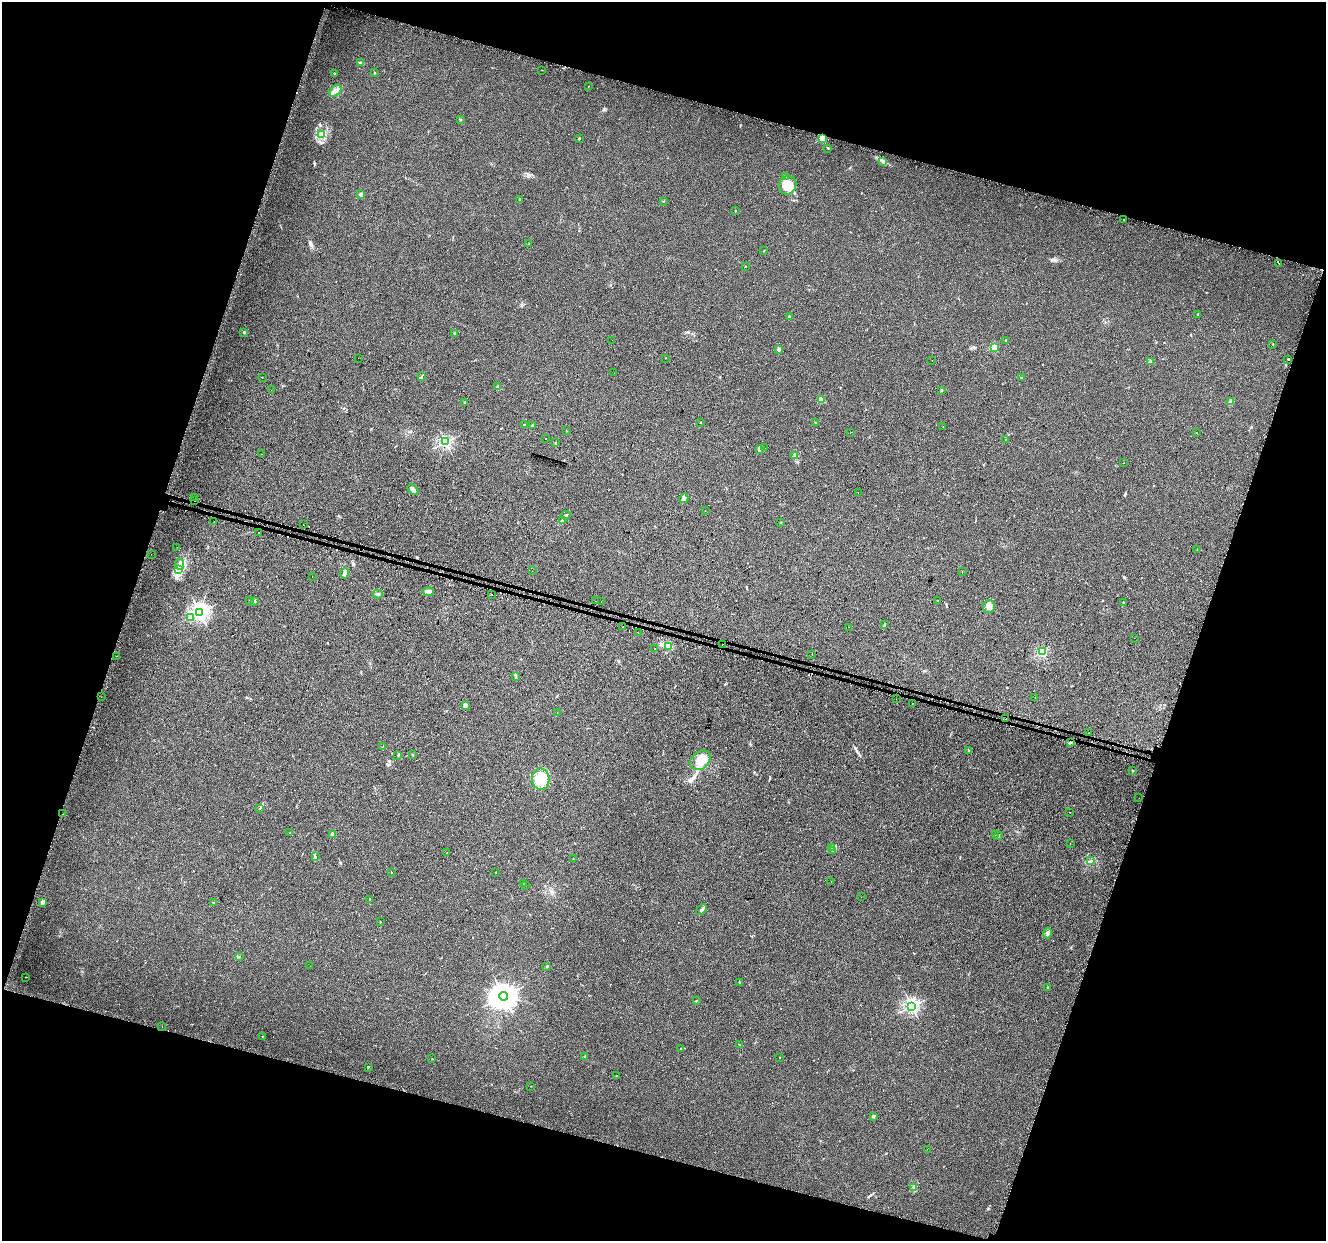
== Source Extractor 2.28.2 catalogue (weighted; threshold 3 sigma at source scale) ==
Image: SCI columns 38-5330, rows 333-5287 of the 5424 x 5592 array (HDU 1 of 3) = the unmasked area's bounding box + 8 px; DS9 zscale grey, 4 x 4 block average (1 PNG px = mean of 4 x 4 image px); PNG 1328 x 1243 px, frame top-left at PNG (2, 2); each listed source drawn as its Kron ellipse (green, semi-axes under 4 px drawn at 4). Shown black and unused: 36% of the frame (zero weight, under 2 of 3 exposures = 3% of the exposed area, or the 3 px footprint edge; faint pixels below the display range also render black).
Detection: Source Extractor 2.28.2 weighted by HDU 2 'WHT'. Background 0.0309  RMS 0.0073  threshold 0.0328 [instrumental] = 3 sigma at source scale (4.5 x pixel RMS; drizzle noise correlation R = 1.50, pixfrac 1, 0.0396/0.0396 arcsec/px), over >= 5 px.
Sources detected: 204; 1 inside a brighter object's white glare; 27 cosmic-ray / hot-pixel residue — neither listed nor drawn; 1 coinciding with a brighter row at this scale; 1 inside a brighter listed object's ellipse — not listed separately; the other 174 listed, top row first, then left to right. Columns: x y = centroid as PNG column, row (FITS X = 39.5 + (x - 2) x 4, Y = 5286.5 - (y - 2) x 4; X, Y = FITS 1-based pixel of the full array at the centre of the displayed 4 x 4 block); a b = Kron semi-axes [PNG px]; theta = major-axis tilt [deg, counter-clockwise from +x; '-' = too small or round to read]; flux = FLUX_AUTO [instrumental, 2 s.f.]
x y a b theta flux
361 63 3 2 - 7.2
541 70 2 2 - 2.6
374 72 2 2 - 2.8
334 73 2 2 - 3.8
588 86 2 2 - 0.99
335 91 7 4 45 20
460 119 2 2 - 3.1
321 135 4 3 - 11
822 138 2 2 - 230
579 139 2 2 - 1.4
828 148 2 2 - 2.5
883 161 4 2 - 6.3
786 176 4 2 - 4.5
788 185 9 8 - 47
361 194 3 2 - 4.6
520 199 2 2 - 1.6
663 201 2 2 - 1.7
735 211 2 2 - 1.7
1124 220 2 2 - 3.6
529 243 2 2 - 1.2
764 251 2 2 - 1.2
1279 263 2 2 - 8.1
745 267 2 2 - 1.1
1198 314 2 2 - 1.9
789 317 2 2 - 4.1
244 332 2 2 - 2.9
454 333 2 2 - 3.2
612 340 2 2 - 0.67
1006 341 2 2 - 1.9
1273 344 2 2 - 1.9
994 347 2 2 - 110
779 349 2 2 - 28
358 358 2 2 - 2.9
665 358 2 2 - 2.1
1288 359 2 2 - 8
932 360 2 2 - 2.8
1150 362 2 2 - 25
614 373 2 2 - 1.9
262 377 2 2 - 4.1
421 377 4 2 - 5.9
1021 378 2 2 - 2.8
498 387 2 2 - 2.9
271 390 2 2 - 0.75
941 390 2 2 - 13
821 400 3 3 - 16
1231 401 3 3 - 16
465 402 2 2 - 1.9
701 422 2 2 - 1.1
815 423 2 2 - 1.4
524 425 2 2 - 5.9
532 425 2 2 - 15
943 427 2 2 - 1.1
566 430 2 2 - 1.3
850 432 2 2 - 0.99
1196 433 2 2 - 0.85
545 439 2 2 - 12
1005 439 2 2 - 1
445 442 2 2 - 680
555 443 2 2 - 1.9
765 448 2 2 - 0.62
760 449 2 2 - 1.9
261 454 2 2 - 2.8
795 455 2 2 - 3.2
1124 463 2 2 - 1.1
413 490 6 3 -44 10
858 493 2 2 - 2.4
195 497 2 2 - 2
684 498 5 3 - 8.8
195 500 2 2 - 5.6
705 511 2 2 - 3.5
566 515 5 2 - 5.1
563 520 2 2 - 5.3
214 521 2 2 - 3.9
781 522 2 2 - 1.2
303 525 2 2 - 3.3
259 532 2 2 - 5.3
177 547 2 2 - 0.88
1197 549 2 2 - 1
151 554 2 2 - 2.1
180 564 5 3 - 14
179 570 4 3 - 14
532 571 2 2 - 0.44
962 572 2 2 - 0.84
345 573 5 3 - 9.5
312 576 2 2 - 2.1
428 592 5 3 - 17
378 594 5 2 - 5.9
492 594 2 2 - 4.2
250 600 2 2 - 2.3
595 601 2 2 - 2.1
601 601 2 2 - 6.4
937 601 2 2 - 2.1
255 602 2 2 - 1.2
1123 602 2 2 - 4.9
989 606 6 6 - 25
199 612 3 2 - 1500
190 618 2 2 - 2.2
884 625 4 2 - 3
623 627 2 2 - 3.3
848 627 2 2 - 1.4
638 632 2 2 - 5.1
1134 638 2 2 - 1.5
722 644 2 2 - 6
668 646 3 3 - 6.7
654 649 2 2 - 1.1
1042 652 2 2 - 420
812 654 2 2 - 0.72
116 656 2 2 - 7.1
516 676 2 2 - 2.6
101 697 2 2 - 0.71
1035 698 2 2 - 1
896 699 2 2 - 1.1
912 703 2 2 - 3.4
465 705 3 2 - 5.3
557 712 2 2 - 0.77
1006 719 2 2 - 9.8
1088 733 2 2 - 32
1070 743 2 2 - 4
383 747 2 2 - 1.2
969 750 2 2 - 1.3
398 755 2 2 - 5.6
412 755 2 2 - 2.5
700 760 11 8 44 58
1132 771 2 2 - 1.8
541 779 10 9 - 60
1139 798 2 2 - 2.1
260 808 4 2 - 3.1
1069 812 2 2 - 0.63
63 814 2 2 - 1.1
290 833 2 2 - 1.6
995 834 2 2 - 4.1
333 835 2 2 - 69
998 835 2 2 - 16
1070 844 2 2 - 0.94
832 848 2 2 - 1.2
833 850 3 2 - 3.6
447 853 2 2 - 1.8
315 857 3 2 - 3.1
573 859 2 2 - 1.2
1091 861 3 2 - 3.5
391 872 2 2 - 1.9
496 872 2 2 - 1.1
831 881 2 2 - 7.1
524 883 2 2 - 8.2
525 885 2 2 - 0.93
861 897 2 2 - 0.76
370 899 2 2 - 1
43 902 3 3 - 14
214 903 3 2 - 3.3
701 910 6 2 40 14
381 922 2 2 - 1
1047 933 5 2 - 6.4
239 957 3 2 - 2.3
310 966 2 2 - 0.98
547 966 2 2 - 2.6
26 977 2 2 - 1.6
739 982 2 2 - 2
1048 988 2 2 - 15
503 996 4 4 - 4900
696 1000 2 2 - 1.4
912 1006 2 2 - 1100
162 1026 2 2 - 1.2
262 1036 2 2 - 1.3
739 1044 2 2 - 1.3
680 1048 2 2 - 1.3
585 1056 2 2 - 2.4
780 1058 2 2 - 0.94
432 1059 2 2 - 1.2
368 1067 2 2 - 2.1
617 1076 2 2 - 4.9
530 1086 2 2 - 1.2
873 1116 2 2 - 30
927 1149 2 2 - 0.59
914 1187 3 2 - 4.2
Overlapping masked pixels (flux is a lower limit): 3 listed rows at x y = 822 138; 195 500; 722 644
Diffuse or blended objects may show on this block-average render without a row.